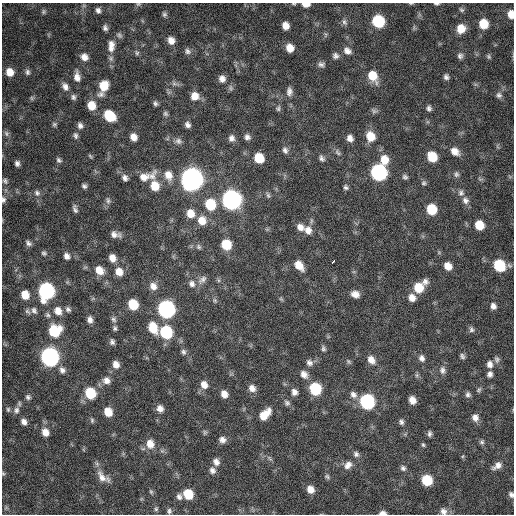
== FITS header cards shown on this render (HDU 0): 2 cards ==
NAXIS1  =                  512 / Axis length
NAXIS2  =                  512 / Axis length

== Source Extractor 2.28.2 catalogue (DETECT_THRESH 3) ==
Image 512 x 512 px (HDU 0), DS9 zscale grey, 1 PNG px = 1 image px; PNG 516 x 516 px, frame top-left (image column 1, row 512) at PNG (2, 3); no overlay
Background 401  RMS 21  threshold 63.8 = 3 sigma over >= 5 px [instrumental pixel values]
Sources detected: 206; all 206 listed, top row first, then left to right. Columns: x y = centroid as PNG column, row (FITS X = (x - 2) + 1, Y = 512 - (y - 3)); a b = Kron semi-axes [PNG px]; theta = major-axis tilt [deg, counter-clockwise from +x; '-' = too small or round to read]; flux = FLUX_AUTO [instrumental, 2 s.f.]
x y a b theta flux
411 3 5 3 - 1.4e+03
138 4 7 5 19 2.1e+03
306 4 7 4 -1 1.1e+04
436 4 6 3 0 2.4e+03
98 10 7 6 - 5.0e+03
461 10 7 6 - 2.6e+03
43 12 6 6 - 2.8e+03
164 14 7 6 - 3.0e+03
511 14 7 5 -84 1.3e+04
378 21 8 8 - 9.4e+04
344 22 8 6 -73 4.2e+03
483 24 8 7 - 2.9e+04
285 26 7 6 - 1.1e+04
105 28 7 5 -73 4.3e+03
461 29 8 8 - 1.9e+04
119 35 8 7 - 3.5e+03
171 40 8 7 - 1.1e+04
111 46 17 9 89 1.4e+04
290 48 8 6 -64 1.5e+04
188 51 9 7 -61 4.7e+03
347 51 11 8 -36 7.8e+03
137 53 7 5 -66 2.7e+03
335 56 8 7 - 4.9e+03
460 56 7 7 - 4.2e+03
489 56 7 5 -72 2.3e+03
84 57 9 8 - 9.4e+03
321 64 9 7 1 4.7e+03
10 72 8 8 - 1.6e+04
27 72 8 6 -71 4.1e+03
373 76 12 9 -62 2.6e+04
77 77 11 6 -83 9.6e+03
446 77 6 5 - 4.1e+03
222 79 8 7 - 8.2e+03
175 83 10 5 -14 4.8e+03
104 86 9 8 - 2.7e+04
65 87 11 7 -67 7.6e+03
231 88 9 6 -83 3.5e+03
289 91 12 8 87 6.8e+03
100 94 10 8 22 6.1e+03
499 95 8 7 - 4.4e+03
195 96 10 9 - 1.4e+04
73 97 8 6 -76 3.9e+03
32 98 7 4 -89 2.2e+03
155 103 6 5 - 3.4e+03
91 105 9 8 - 2.1e+04
278 108 8 6 71 2.9e+03
429 108 6 5 - 4.0e+03
374 111 9 6 -15 3.6e+03
165 114 7 6 - 3.3e+03
110 116 9 8 - 5.2e+04
54 124 6 5 - 2.5e+03
80 125 7 6 - 5.0e+03
187 125 8 6 -60 5.6e+03
6 133 8 7 - 3.3e+03
76 135 9 6 -78 4.0e+03
370 136 11 9 -73 2.2e+04
133 137 8 7 - 1.1e+04
247 137 7 7 - 5.3e+03
231 138 8 8 - 6.3e+03
350 138 8 6 -62 7.7e+03
178 141 11 8 -17 6.4e+03
285 150 9 7 -63 5.3e+03
455 151 11 8 -36 1.2e+04
338 152 10 5 -51 4.2e+03
428 154 4 2 - 9.7e+03
90 156 7 3 -54 1.8e+03
432 157 8 7 - 3.2e+04
259 158 8 7 - 3.2e+04
322 158 9 6 -63 4.3e+03
59 160 7 6 - 3.3e+03
384 160 11 9 -88 2.0e+04
17 163 5 4 - 4.3e+03
379 172 9 9 - 3.2e+05
456 174 8 6 86 3.8e+03
168 175 13 10 -70 1.6e+04
147 176 27 11 17 2.4e+04
405 177 7 6 - 3.4e+03
125 178 9 8 - 5.9e+03
192 179 10 9 - 1.2e+06
5 181 7 5 -72 3.1e+03
424 183 7 7 - 3.1e+03
84 186 6 5 - 3.3e+03
155 186 10 8 -70 2.3e+04
346 187 6 5 - 3.3e+03
37 193 8 7 - 4.7e+03
461 193 9 8 - 5.3e+03
268 195 8 5 -70 3.0e+03
3 200 7 5 86 3.7e+03
231 200 10 9 - 6.7e+05
465 200 10 8 -53 6.8e+03
108 201 10 6 -90 4.2e+03
210 204 10 9 - 4.9e+04
75 209 9 4 -72 4.2e+03
431 209 8 7 - 4.3e+04
190 213 9 8 - 1.7e+04
202 221 11 10 - 1.7e+04
479 225 8 7 - 2.7e+04
300 227 10 8 -35 9.5e+03
308 230 11 10 - 1.1e+04
115 234 9 5 -10 7.5e+03
28 243 8 6 -44 4.6e+03
226 245 8 7 - 3.9e+04
199 247 7 6 - 3.6e+03
44 253 7 6 - 3.1e+03
67 256 7 6 - 6.2e+03
112 258 8 6 -63 1.1e+04
333 261 4 3 - 1.0e+04
299 265 11 7 -50 1.7e+04
499 265 9 8 - 6.3e+04
448 266 8 7 - 1.4e+04
99 270 10 8 -46 1.6e+04
119 272 9 8 - 1.4e+04
202 279 14 8 42 7.3e+03
218 280 6 4 -71 2.2e+03
425 282 8 8 - 6.3e+03
192 284 10 9 - 7.7e+03
153 286 10 8 -46 1.0e+04
419 288 9 9 - 3.1e+04
46 291 10 8 -90 3.2e+05
355 294 9 7 -17 9.8e+03
25 295 9 7 -69 2.0e+04
412 298 9 8 - 1.0e+04
281 299 7 4 -45 1.9e+03
215 300 7 5 -69 2.7e+03
133 304 8 7 - 4.2e+04
493 306 7 6 - 6.2e+03
68 309 8 6 -42 4.1e+03
166 309 9 8 - 4.3e+05
27 311 9 6 -49 3.9e+03
34 311 10 7 -64 5.6e+03
58 311 11 9 -56 1.4e+04
48 315 7 7 - 3.7e+03
114 319 8 7 - 4.0e+03
90 320 7 6 - 6.8e+03
153 327 12 8 -65 2.9e+04
115 328 7 6 - 3.2e+03
471 329 8 6 -68 3.8e+03
54 331 10 10 - 5.9e+04
166 332 9 8 - 9.9e+04
112 342 7 6 - 4.2e+03
323 348 7 6 - 3.2e+03
183 352 8 6 -72 3.9e+03
462 356 6 5 - 3.5e+03
50 357 9 8 - 5.7e+05
422 358 9 7 -69 5.9e+03
497 359 9 7 -76 4.2e+03
371 360 11 8 -54 1.1e+04
348 361 8 4 -45 2.4e+03
309 363 9 7 -45 5.8e+03
116 364 9 7 -67 9.6e+03
490 364 9 7 -84 7.4e+03
62 370 9 8 - 6.4e+03
442 370 11 8 88 6.6e+03
304 374 11 8 -55 9.0e+03
490 374 7 7 - 5.1e+03
106 380 10 9 - 8.9e+03
204 385 10 8 -61 1.1e+04
252 388 9 8 - 8.8e+03
315 389 9 8 - 7.2e+04
479 390 8 5 46 2.6e+03
294 392 8 7 - 6.7e+03
90 393 9 8 - 5.7e+04
224 394 8 6 -62 1.0e+04
468 394 7 6 - 4.2e+03
353 395 10 8 -43 6.8e+03
28 397 7 7 - 3.9e+03
412 400 7 6 - 1.1e+04
367 402 9 8 - 2.1e+05
287 403 8 7 - 4.1e+03
160 408 8 7 - 8.6e+03
8 409 7 5 -89 2.7e+03
16 410 10 9 - 7.0e+03
108 412 8 7 - 2.0e+04
265 414 14 8 46 2.1e+04
475 417 9 8 - 8.4e+03
92 420 6 5 - 2.4e+03
24 422 7 6 - 6.8e+03
401 422 7 6 - 3.8e+03
45 432 10 8 -64 1.2e+04
205 432 7 6 - 2.5e+03
429 434 6 4 88 3.6e+03
222 440 8 7 - 7.0e+03
482 442 6 5 - 2.9e+03
150 444 11 9 -77 1.6e+04
423 445 5 4 - 2.1e+03
356 454 8 7 - 4.4e+03
463 456 6 3 71 1.5e+03
270 458 9 3 -45 2.4e+03
216 462 8 7 - 7.4e+03
348 465 12 8 50 9.2e+03
497 466 13 7 33 9.0e+03
403 468 7 7 - 3.8e+03
212 470 9 7 -63 6.2e+03
3 473 6 5 - 1.7e+03
327 476 7 5 -54 2.6e+03
103 477 20 10 -39 1.4e+04
427 480 8 7 - 5.4e+04
310 489 7 6 - 1.2e+04
151 492 7 5 -63 2.3e+03
188 494 8 7 - 3.5e+04
511 494 7 6 - 4.1e+03
179 497 8 6 -72 5.0e+03
156 509 6 5 - 2.5e+03
169 511 7 5 -83 3.4e+03
443 511 9 8 - 6.7e+03
382 513 7 4 2 6.3e+03
At the frame edge (FLAGS 8, measured only in part): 10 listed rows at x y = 411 3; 138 4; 306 4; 436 4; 511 14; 3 200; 3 473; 511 494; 443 511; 382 513